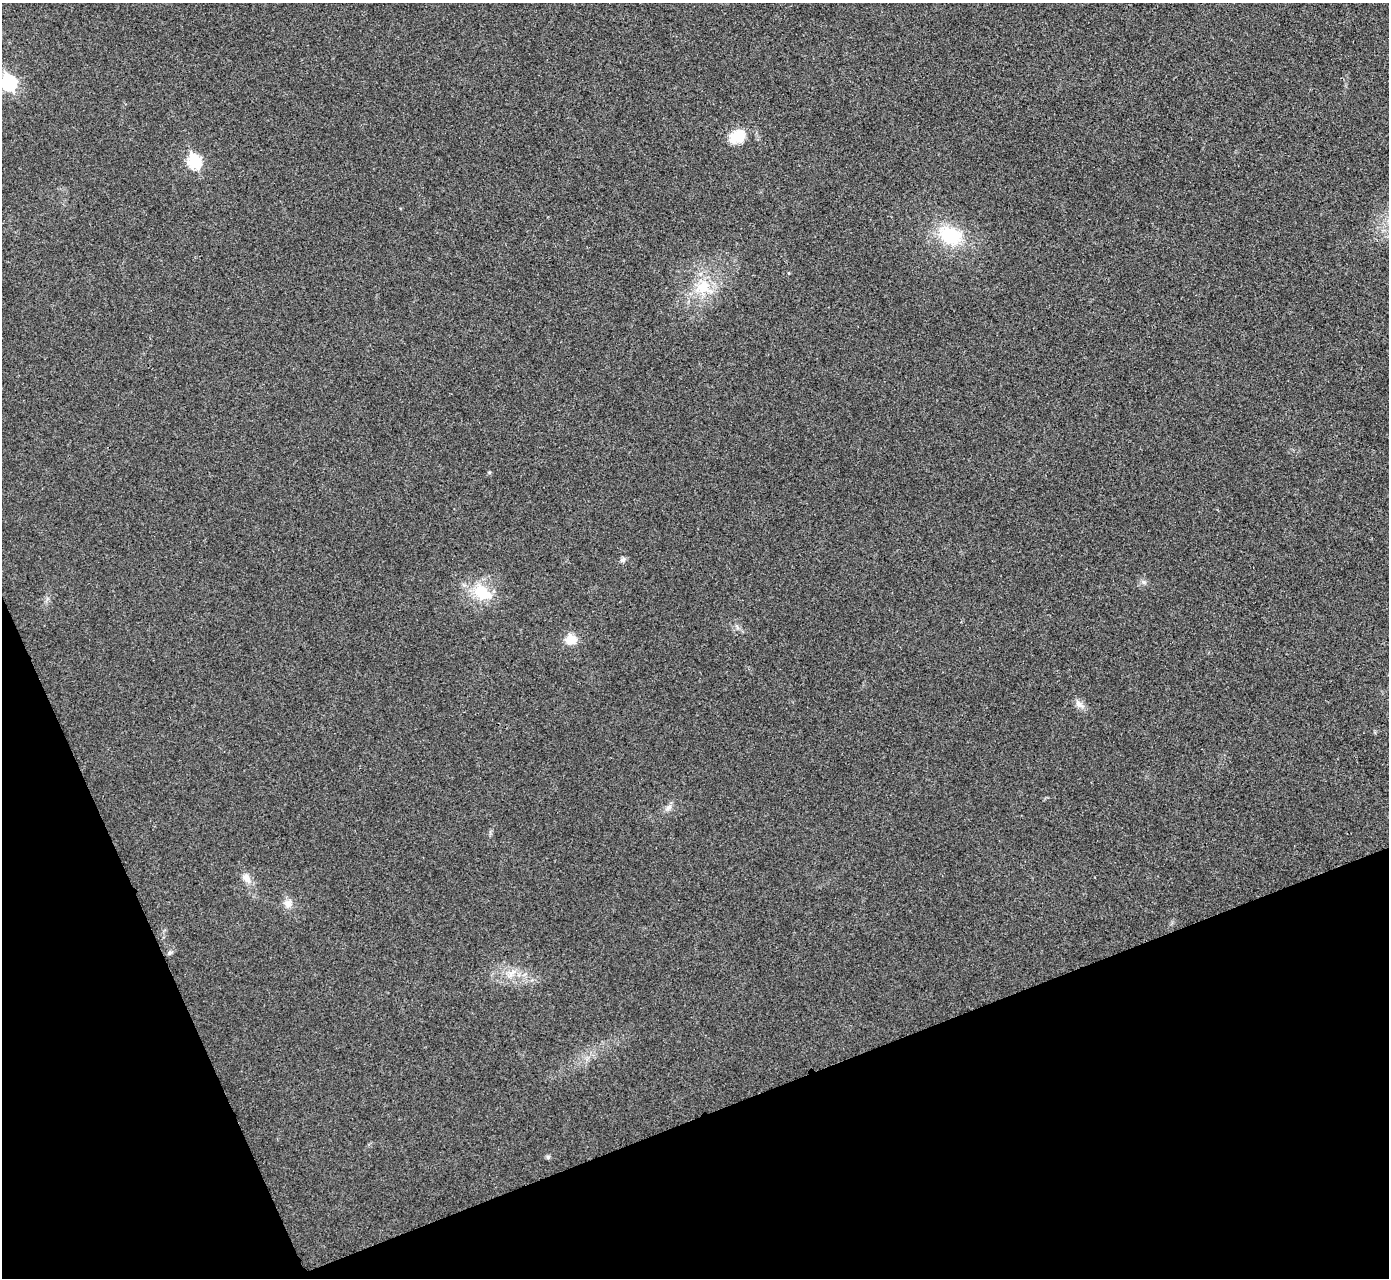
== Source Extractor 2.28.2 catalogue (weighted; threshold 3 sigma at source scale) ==
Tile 14 of 4 x 4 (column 2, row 4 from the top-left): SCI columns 1393-2779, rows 158-1433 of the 5559 x 5548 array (HDU 1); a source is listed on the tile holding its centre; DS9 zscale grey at full resolution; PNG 1391 x 1280 px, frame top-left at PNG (2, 3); no overlay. Shown black and unused: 19% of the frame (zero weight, under 3 of 4 exposures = <1% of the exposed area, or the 3 px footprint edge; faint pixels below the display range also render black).
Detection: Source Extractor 2.28.2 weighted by HDU 2 'WHT'; one run over the whole footprint, this tile lists its part. Background 0.0488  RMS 0.0067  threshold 0.0301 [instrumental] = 3 sigma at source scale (4.5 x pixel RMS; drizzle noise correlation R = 1.50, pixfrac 1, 0.05/0.05 arcsec/px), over >= 5 px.
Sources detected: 16; all 16 listed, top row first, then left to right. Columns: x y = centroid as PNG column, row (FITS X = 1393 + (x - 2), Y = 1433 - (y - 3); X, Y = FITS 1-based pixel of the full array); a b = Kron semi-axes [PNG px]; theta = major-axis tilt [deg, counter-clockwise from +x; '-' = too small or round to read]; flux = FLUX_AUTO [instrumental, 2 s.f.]
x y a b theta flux
9 82 8 7 - 100
737 136 19 14 34 14
195 162 7 6 - 65
950 236 24 18 -24 33
789 273 4 3 - 0.5
703 287 21 18 28 20
623 560 9 4 9 1.5
481 592 23 19 -50 20
571 639 13 11 3 8.2
1078 704 13 6 -57 3.1
669 807 11 6 37 2.6
246 878 14 8 -60 4.9
288 903 11 10 - 4.1
170 953 7 6 - 1.4
513 972 9 5 31 3
548 1157 5 5 - 1.4
Isophote crosses this tile's border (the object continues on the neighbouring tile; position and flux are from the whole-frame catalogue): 1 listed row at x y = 9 82
Unlisted compact peaks at least as high as the median listed source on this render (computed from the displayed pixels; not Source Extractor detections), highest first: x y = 1144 582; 489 472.